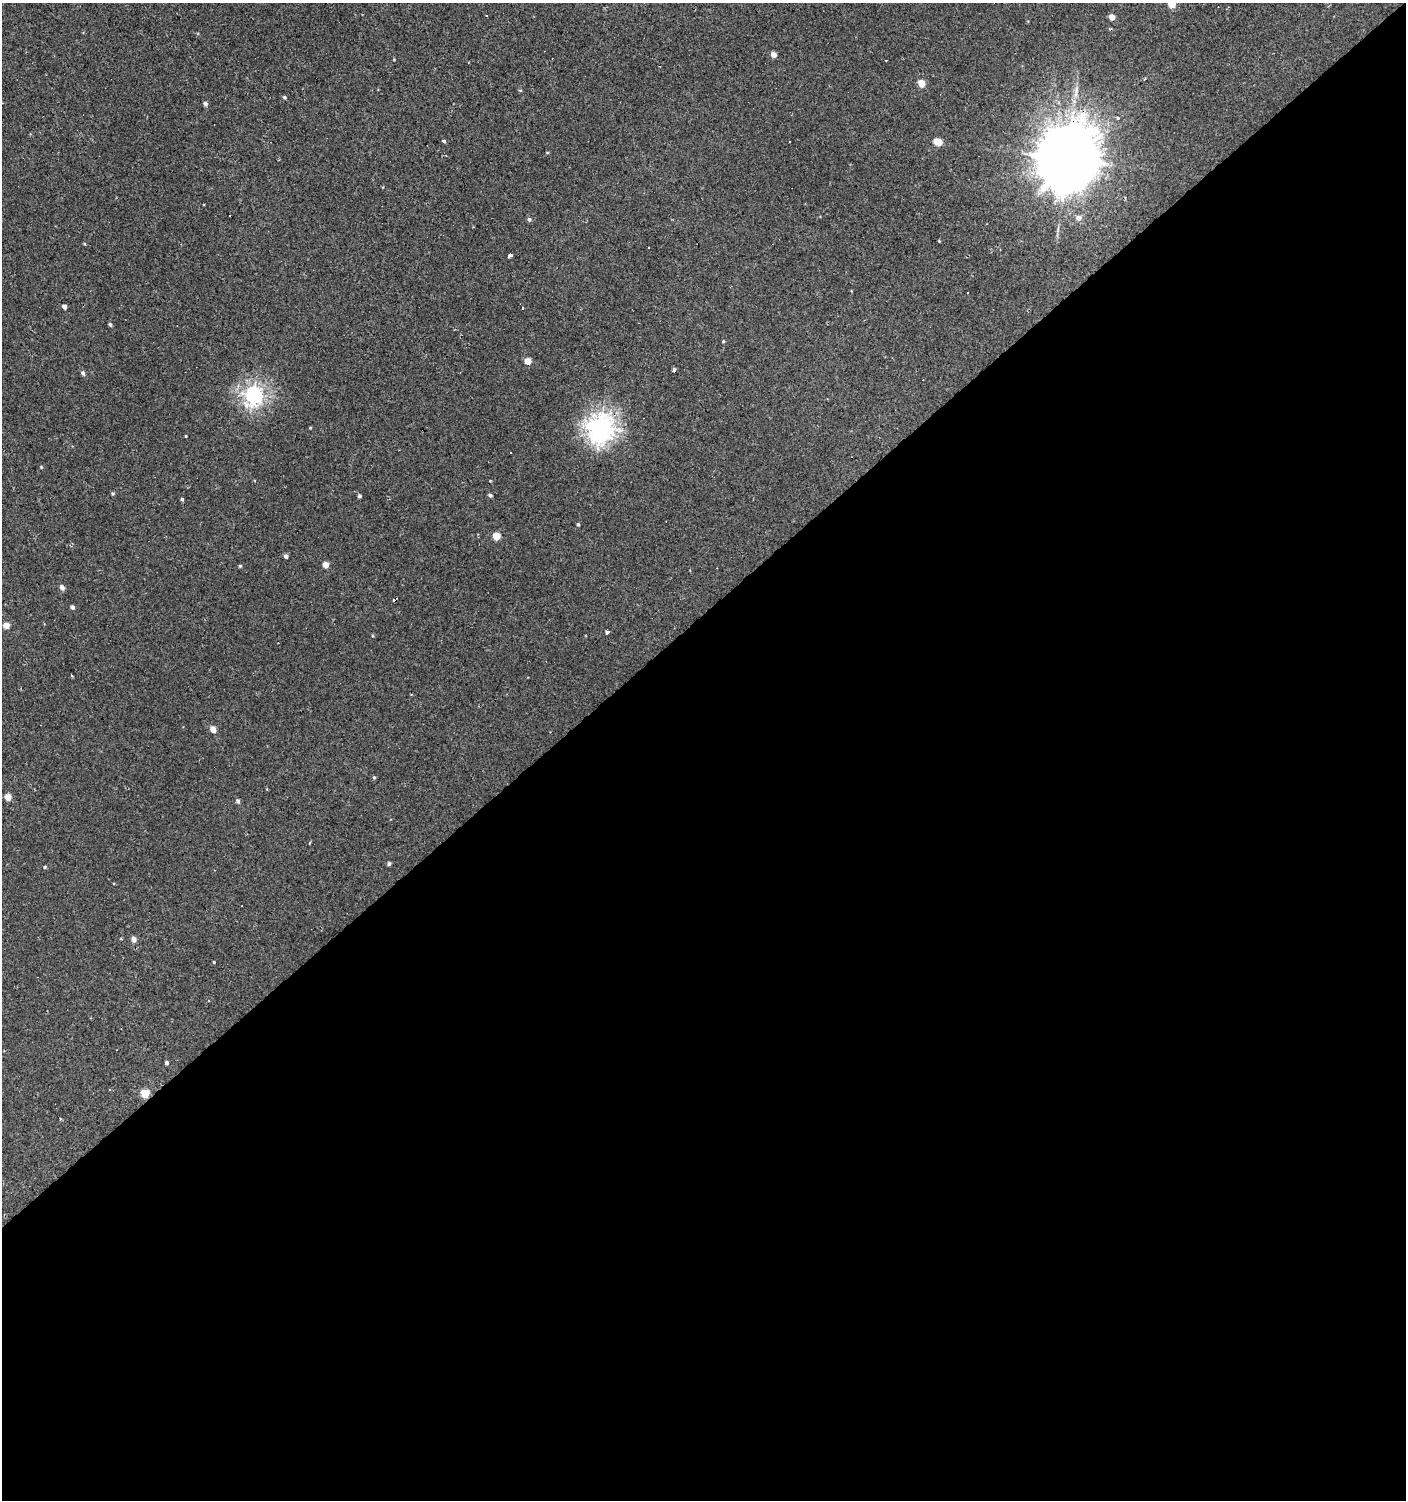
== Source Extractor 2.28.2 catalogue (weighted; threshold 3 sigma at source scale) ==
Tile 15 of 4 x 4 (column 3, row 4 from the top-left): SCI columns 3007-4410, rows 1-1498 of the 5950 x 5995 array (HDU 1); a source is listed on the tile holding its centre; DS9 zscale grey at full resolution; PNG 1408 x 1502 px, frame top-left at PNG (2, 3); no overlay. Shown black and unused: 59% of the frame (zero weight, under 2 of 3 exposures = <1% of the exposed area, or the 3 px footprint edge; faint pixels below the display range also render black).
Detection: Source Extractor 2.28.2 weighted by HDU 2 'WHT'; one run over the whole footprint, this tile lists its part. Background 0.0013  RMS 0.0039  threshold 0.0174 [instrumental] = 3 sigma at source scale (4.5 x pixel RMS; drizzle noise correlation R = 1.50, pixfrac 1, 0.0396/0.0396 arcsec/px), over >= 5 px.
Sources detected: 64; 10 cosmic-ray / hot-pixel residue — not listed; the other 54 listed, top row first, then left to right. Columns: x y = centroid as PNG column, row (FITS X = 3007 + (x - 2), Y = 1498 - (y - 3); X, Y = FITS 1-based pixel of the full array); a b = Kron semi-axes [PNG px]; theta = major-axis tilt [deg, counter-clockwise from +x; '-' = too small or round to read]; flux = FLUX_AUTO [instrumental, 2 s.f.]
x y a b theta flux
1172 4 5 4 - 7.8
1112 17 5 4 - 3.1
774 55 4 4 - 2.7
1145 79 4 3 - 0.5
921 83 5 4 - 7.3
1076 90 9 4 90 1.1
284 97 4 4 - 0.57
205 104 5 4 - 0.93
1118 118 4 4 - 0.36
444 141 5 4 - 0.49
790 141 3 3 - 1.4
938 142 6 4 -24 8.9
1067 159 19 18 - 3300
1079 218 6 5 - 1.8
529 219 5 4 - 0.71
939 241 3 3 - 0.27
649 248 3 2 - 0.42
510 255 4 3 - 6.6
64 307 4 4 - 1.4
522 307 3 3 - 1.1
110 325 4 4 - 0.72
723 341 4 3 - 0.33
528 361 5 4 - 4.5
674 370 4 3 - 1.8
83 373 6 4 -62 0.94
254 394 7 6 - 100
601 428 10 9 - 180
186 436 4 2 - 0.25
41 467 4 3 - 0.33
113 494 5 4 - 0.5
490 495 4 4 - 0.75
360 496 4 3 - 0.67
182 499 4 3 - 0.57
578 524 4 3 - 0.46
496 536 5 5 - 7.3
286 556 4 4 - 1.1
325 565 4 4 - 2.9
240 566 4 4 - 0.41
62 587 5 4 - 1.7
72 607 4 4 - 1
6 625 4 4 - 3.8
607 632 3 3 - 7.5
72 675 3 3 - 0.98
213 730 4 4 - 4
374 777 4 4 - 0.44
8 797 4 4 - 5.2
238 801 5 4 - 0.81
309 842 3 2 - 0.53
389 864 4 3 - 0.82
45 867 4 3 - 0.42
134 939 5 5 - 2
214 962 3 2 - 0.28
166 1063 4 4 - 0.86
145 1093 5 5 - 11
Overlapping masked pixels (flux is a lower limit): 3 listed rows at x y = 1067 159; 601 428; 145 1093
Isophote crosses this tile's border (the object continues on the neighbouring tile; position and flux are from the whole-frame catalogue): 1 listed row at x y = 1172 4